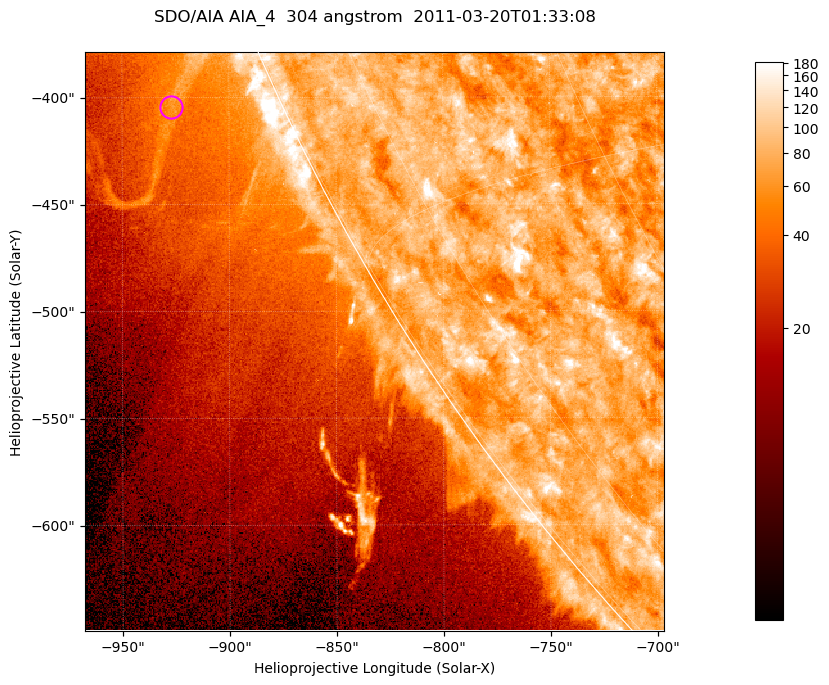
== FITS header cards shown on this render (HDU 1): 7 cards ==
TELESCOP= 'SDO/AIA '           / For AIA: SDO/AIA
INSTRUME= 'AIA_4   '           / For AIA: AIA_ATA1, AIA_ATA2, AIA_ATA3 or AIA_AT
WAVELNTH=                  304 / [angstrom] Wavelength
WAVEUNIT= 'angstrom'           / Wavelength unit: angstrom
DATE-OBS= '2011-03-20T01:33:08.123' / [ISO] Date when observation started; ISO 8
CTYPE1  = 'HPLN-TAN'           / CTYPE1; Typically HPLN
CTYPE2  = 'HPLT-TAN'           / CTYPE2; Typically HPLT

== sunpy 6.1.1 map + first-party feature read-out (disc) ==
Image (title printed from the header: SDO/AIA AIA_4  304 angstrom  2011-03-20T01:33:08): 451 x 451 px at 0.6 arcsec/px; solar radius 964 arcsec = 1606 px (partial field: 1.1% of the solar disc is inside the frame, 42% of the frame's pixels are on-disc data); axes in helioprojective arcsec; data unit not stated in the header (colour bar unlabelled)
Orientation: roll -0.132 deg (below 1 deg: not rotated)
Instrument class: DISC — disc imager (sunpy class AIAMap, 304 A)
Bright regions (active regions / flare kernels): reference = the on-disc median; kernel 5 px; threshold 5 sigma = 94.6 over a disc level ~75.9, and >= 1.15x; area >= 203 px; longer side >= 5 px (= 3 arcsec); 0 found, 0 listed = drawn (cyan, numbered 1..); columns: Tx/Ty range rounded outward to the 2 arcsec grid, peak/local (2 s.f.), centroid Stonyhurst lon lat
Off-limb structures (1.02-1.3 R_sun): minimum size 101 px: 6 found; the strongest spans PA ~110..115 deg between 1.02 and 1.1 R_sun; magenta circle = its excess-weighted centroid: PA ~115 deg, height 1.05 R_sun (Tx ~-928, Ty ~-404 arcsec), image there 2.1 x the reference